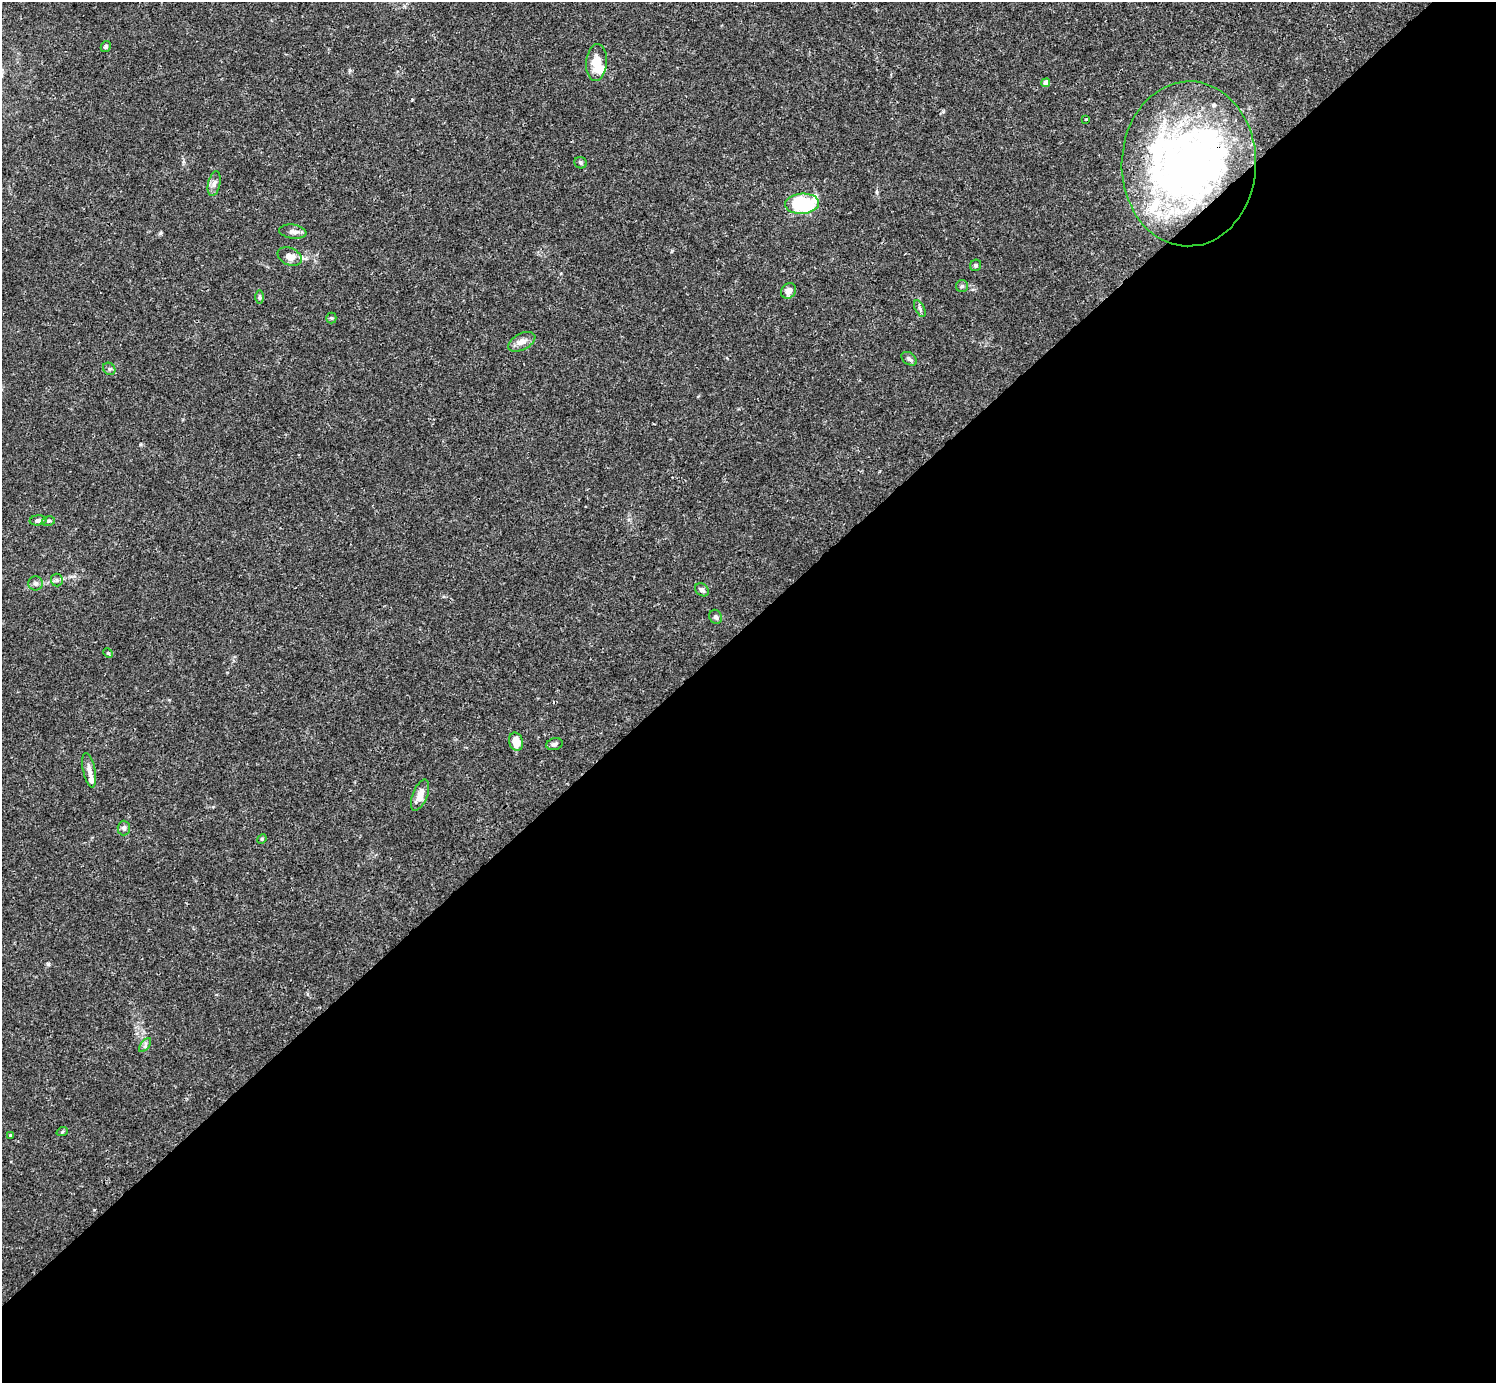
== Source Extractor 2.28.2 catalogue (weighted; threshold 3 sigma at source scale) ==
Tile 15 of 4 x 4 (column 3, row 4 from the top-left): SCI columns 2991-4484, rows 159-1539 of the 5983 x 5982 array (HDU 1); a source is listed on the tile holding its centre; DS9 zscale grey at full resolution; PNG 1498 x 1385 px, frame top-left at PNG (2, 2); each listed source drawn as its Kron ellipse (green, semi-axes under 4 px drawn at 4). Shown black and unused: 55% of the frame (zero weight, under 3 of 4 exposures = <1% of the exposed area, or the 3 px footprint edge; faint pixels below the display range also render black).
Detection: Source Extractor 2.28.2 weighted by HDU 2 'WHT'; one run over the whole footprint, this tile lists its part. Background 0.0163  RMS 0.0022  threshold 0.00973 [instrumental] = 3 sigma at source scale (4.5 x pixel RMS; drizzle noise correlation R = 1.50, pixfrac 1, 0.05/0.05 arcsec/px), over >= 5 px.
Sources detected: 49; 5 inside a brighter object's white glare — neither listed nor drawn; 9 inside a brighter listed object's ellipse — not listed separately; the other 35 listed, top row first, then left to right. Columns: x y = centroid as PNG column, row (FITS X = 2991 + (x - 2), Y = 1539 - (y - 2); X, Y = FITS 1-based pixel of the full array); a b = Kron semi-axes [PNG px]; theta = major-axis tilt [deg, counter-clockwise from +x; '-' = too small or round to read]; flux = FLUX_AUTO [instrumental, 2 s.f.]
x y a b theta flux
106 47 6 5 - 0.41
597 62 18 10 86 4
1046 83 4 4 - 1.5
1086 119 3 2 - 0.2
580 163 6 5 - 0.38
1189 164 82 67 89 75
214 184 12 6 78 0.99
802 204 17 10 4 19
293 232 14 7 -7 1.2
290 256 12 8 -23 1.9
976 265 6 5 - 0.41
962 286 6 6 - 0.43
789 291 8 7 - 1.3
259 297 7 4 90 0.37
920 309 9 4 -63 0.5
331 318 5 5 - 0.28
522 342 14 8 27 1.5
909 359 8 5 -38 0.55
109 369 7 5 -45 0.48
38 520 8 5 4 0.76
48 521 7 5 12 0.38
57 580 6 6 - 0.5
36 583 7 7 - 0.69
702 590 7 5 -40 0.7
716 617 7 6 - 0.54
108 653 5 4 - 0.28
516 742 9 7 -72 3.2
554 744 8 6 15 0.59
89 770 17 6 -78 1.3
420 795 16 7 68 2.2
124 828 7 6 - 0.64
262 839 5 4 - 0.26
145 1045 8 4 54 0.5
62 1132 6 3 20 0.23
10 1135 3 3 - 0.4
Overlapping masked pixels (flux is a lower limit): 1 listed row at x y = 1189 164
Unlisted compact peaks at least as high as the median listed source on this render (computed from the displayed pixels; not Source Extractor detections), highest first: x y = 48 964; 160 233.